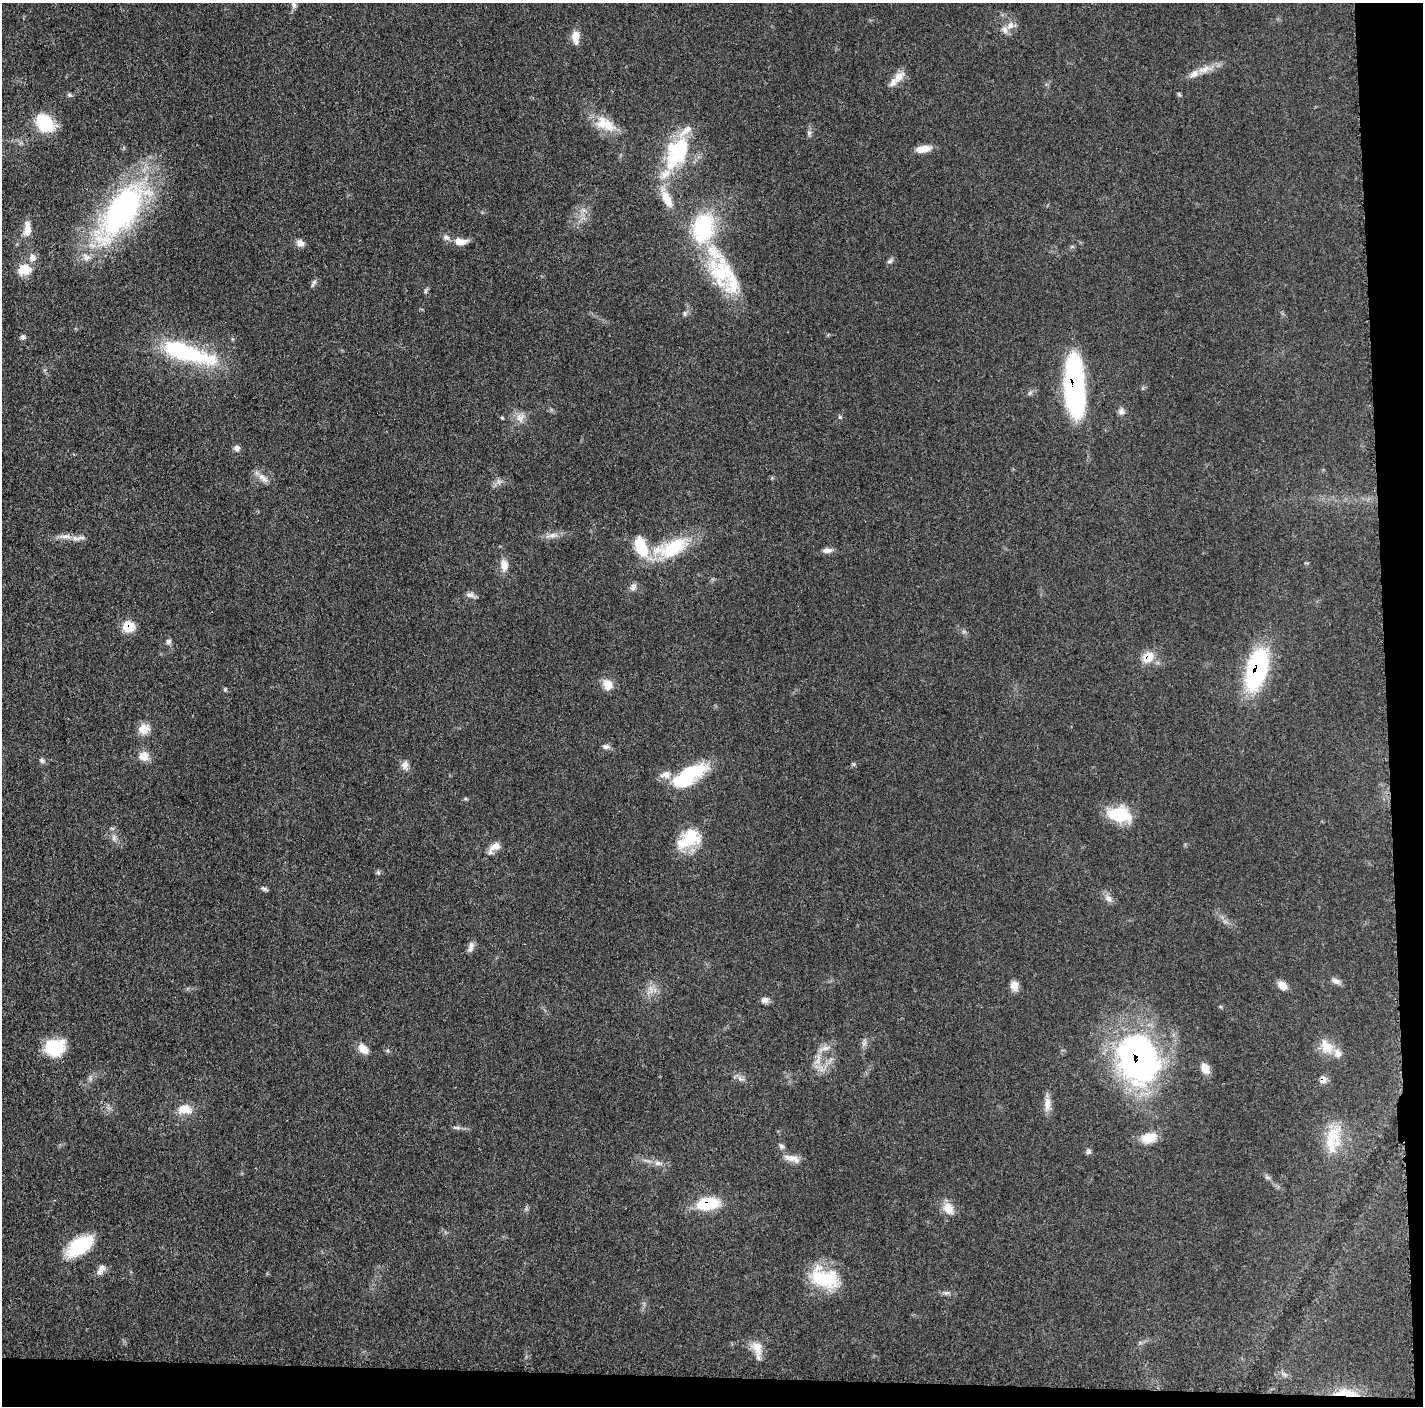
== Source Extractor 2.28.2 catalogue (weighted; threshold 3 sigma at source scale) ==
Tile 9 of 3 x 3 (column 3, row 3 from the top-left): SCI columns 2847-4267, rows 18-1421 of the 4272 x 4250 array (HDU 1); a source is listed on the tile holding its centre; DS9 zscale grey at full resolution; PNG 1425 x 1408 px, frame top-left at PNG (2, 3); no overlay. Shown black and unused: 5% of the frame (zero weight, under 3 of 5 exposures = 1% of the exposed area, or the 3 px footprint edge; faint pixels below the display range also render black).
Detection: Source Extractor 2.28.2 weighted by HDU 2 'WHT'; one run over the whole footprint, this tile lists its part. Background 0.0482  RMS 0.0054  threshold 0.0243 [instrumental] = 3 sigma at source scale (4.5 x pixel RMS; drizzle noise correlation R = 1.50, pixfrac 1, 0.05/0.05 arcsec/px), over >= 5 px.
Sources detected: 100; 10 inside a brighter listed object's ellipse — not listed separately; the other 90 listed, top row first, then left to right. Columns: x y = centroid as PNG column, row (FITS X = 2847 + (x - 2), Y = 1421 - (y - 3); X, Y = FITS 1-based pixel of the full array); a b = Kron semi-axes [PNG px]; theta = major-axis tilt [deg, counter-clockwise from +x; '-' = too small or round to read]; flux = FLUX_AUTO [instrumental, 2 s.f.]
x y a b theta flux
294 5 8 6 -83 1.8
1010 25 10 8 51 3.5
575 37 15 9 88 5.4
1204 69 20 8 21 6.1
899 76 18 11 40 5.4
1179 94 6 4 -45 0.74
69 95 7 5 -6 0.92
45 123 19 15 -52 24
605 124 30 16 -26 13
809 133 8 4 46 1.2
923 149 17 8 9 5.7
677 153 47 26 64 43
667 199 22 10 -63 8.6
583 210 7 5 -45 1.5
121 212 74 31 54 140
703 228 47 31 78 46
27 229 20 8 87 6
446 238 9 7 -16 2.2
459 241 11 10 - 3.9
300 243 10 8 -26 3
889 261 8 5 27 1.2
24 269 19 14 11 8.5
723 273 47 34 -51 43
314 283 11 4 55 1.4
684 313 7 4 -84 0.96
23 337 8 6 -80 1.3
186 353 66 18 -17 57
1075 387 54 15 -87 130
1121 411 10 8 -55 2.2
520 417 11 10 - 4.1
840 417 6 4 -47 0.77
236 448 8 7 - 2
264 479 12 7 -49 2.9
552 535 9 6 1 2.4
65 536 19 6 3 3.8
641 547 23 12 -69 20
673 548 43 21 28 29
827 550 13 6 5 2.5
504 565 15 10 -83 4.7
633 587 10 8 58 2.1
470 595 14 6 -4 2.1
129 626 12 11 - 10
169 641 7 7 - 1.4
1148 657 15 12 56 8.6
1257 669 40 18 75 73
608 685 12 10 -75 6.2
144 729 15 12 27 5.8
606 746 10 6 -11 1.8
144 756 13 12 - 5.4
42 760 7 5 -68 1.1
853 764 6 4 -44 0.75
405 765 11 9 67 3
688 775 41 16 33 37
1119 814 27 17 -7 21
689 839 32 19 31 19
495 846 16 10 26 4.4
264 888 8 5 -23 1.2
1109 898 9 8 - 2.5
471 945 11 8 61 2.5
1336 981 12 7 -23 2.4
1282 985 12 8 -42 4.5
1014 986 12 9 -75 3.9
765 1000 10 7 11 2.2
864 1043 7 5 1 1.3
55 1047 23 18 20 19
1327 1047 22 15 -57 9.1
825 1048 13 7 12 3
363 1049 13 9 -44 5.4
818 1059 18 5 79 3.9
1138 1059 51 40 -72 170
1205 1069 13 9 -61 5.2
1323 1080 10 8 44 3
1047 1104 19 8 -88 4.7
185 1109 18 12 2 7.7
456 1127 12 4 -7 1.5
1333 1134 27 20 62 18
1149 1138 19 12 12 9.2
781 1146 7 6 - 1.3
1089 1152 8 5 52 1.3
792 1158 23 8 -15 4.7
658 1163 12 6 -3 2.5
1267 1177 8 3 -19 0.94
708 1203 22 12 9 23
948 1209 17 12 -60 6.6
80 1246 33 16 35 26
101 1270 15 8 61 3.2
824 1278 39 22 -11 27
946 1293 10 5 13 1.5
757 1349 27 11 -80 6.7
1346 1394 31 7 -4 12
Overlapping masked pixels (flux is a lower limit): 8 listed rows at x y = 1075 387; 129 626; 1148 657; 1257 669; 1138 1059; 1323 1080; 708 1203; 1346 1394